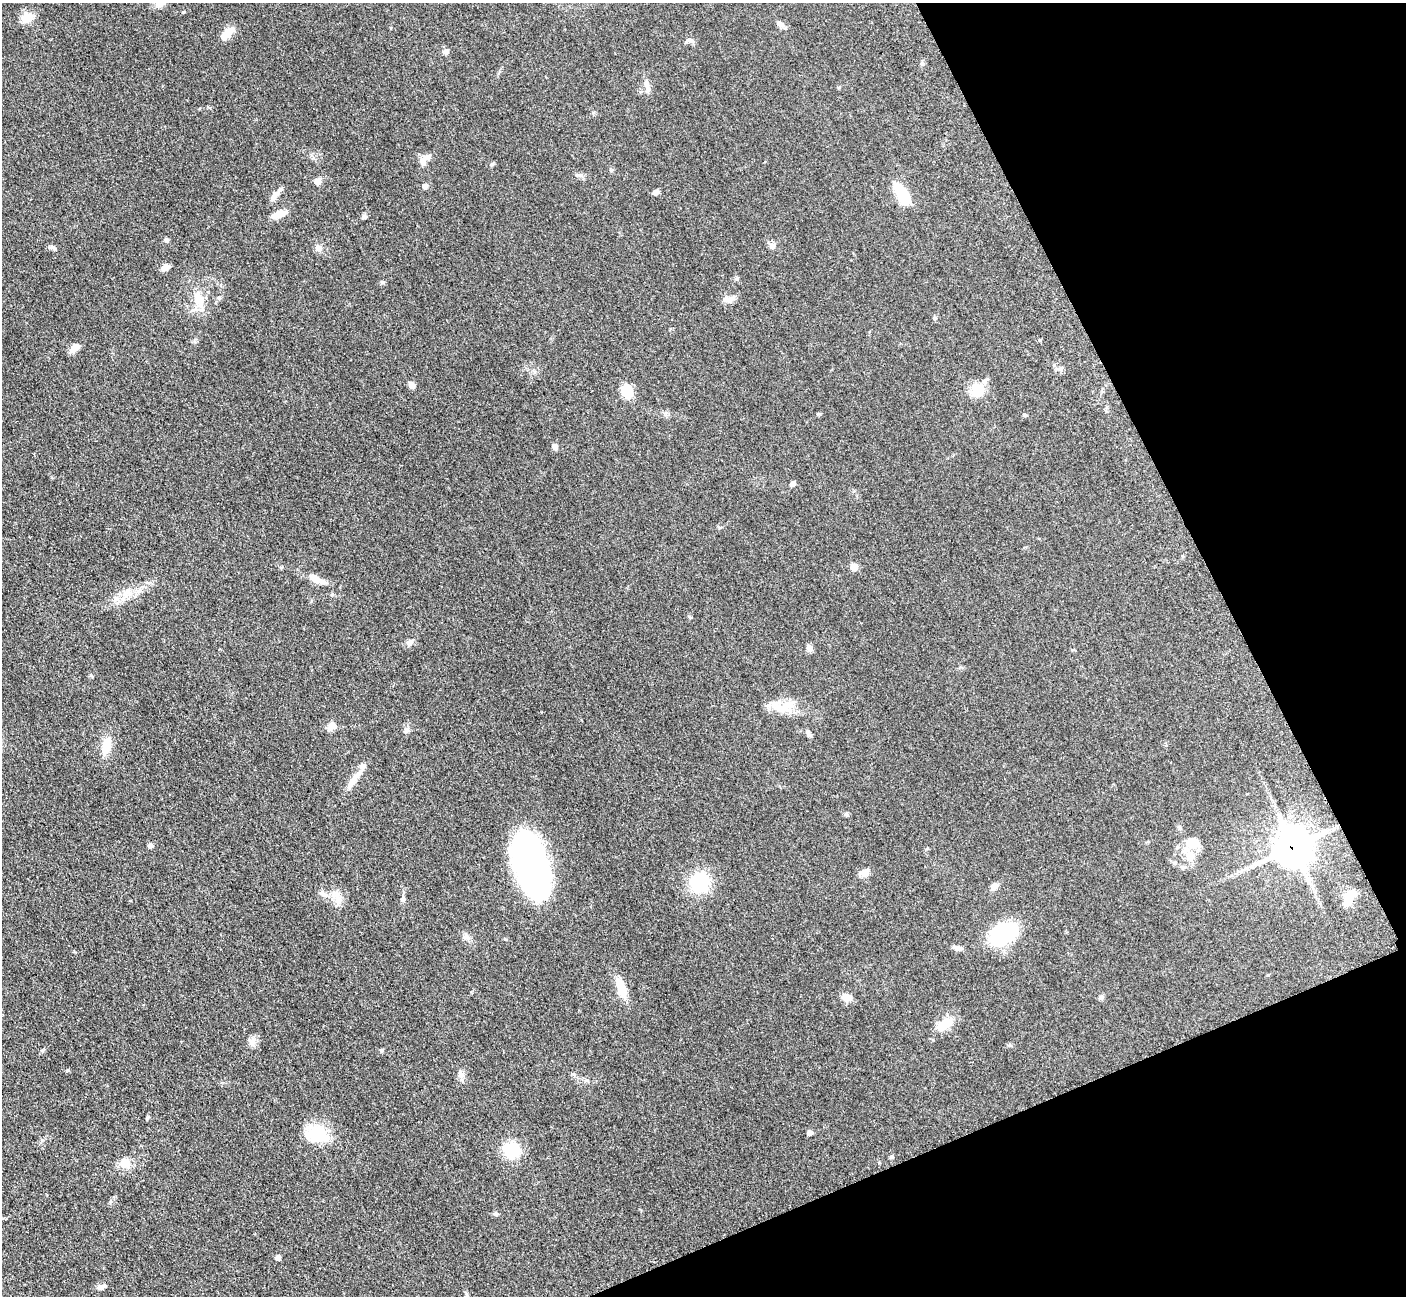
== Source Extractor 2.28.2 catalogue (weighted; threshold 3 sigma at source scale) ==
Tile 12 of 4 x 4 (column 4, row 3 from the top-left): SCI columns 4278-5681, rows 1484-2777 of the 5700 x 5663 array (HDU 1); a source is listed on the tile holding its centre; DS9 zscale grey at full resolution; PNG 1408 x 1298 px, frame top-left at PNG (2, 3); no overlay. Shown black and unused: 21% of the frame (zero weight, under 3 of 5 exposures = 3% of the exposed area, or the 3 px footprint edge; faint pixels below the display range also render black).
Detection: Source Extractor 2.28.2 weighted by HDU 2 'WHT'; one run over the whole footprint, this tile lists its part. Background 0.0531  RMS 0.0059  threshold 0.0264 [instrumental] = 3 sigma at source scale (4.5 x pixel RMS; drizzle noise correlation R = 1.50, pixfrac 1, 0.05/0.05 arcsec/px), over >= 5 px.
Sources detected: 75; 2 inside a brighter listed object's ellipse — not listed separately; the other 73 listed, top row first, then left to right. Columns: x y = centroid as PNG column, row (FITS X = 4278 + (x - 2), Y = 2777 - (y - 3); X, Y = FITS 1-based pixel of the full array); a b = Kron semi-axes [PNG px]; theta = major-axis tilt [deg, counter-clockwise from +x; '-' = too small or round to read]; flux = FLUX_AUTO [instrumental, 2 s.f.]
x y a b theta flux
161 3 15 8 23 3.9
27 17 15 11 7 6.7
780 24 10 6 -45 1.9
228 32 17 8 43 7.3
688 40 7 6 - 1.6
445 52 7 6 - 1.9
646 83 13 6 -76 2.9
422 160 12 7 -75 3
318 181 8 7 - 3.2
425 186 6 5 - 2.2
656 192 7 5 19 2
902 194 22 10 -59 23
275 195 21 6 51 3.4
278 214 19 7 23 5.9
364 217 7 5 42 1
166 240 6 5 - 1.1
772 246 10 6 49 1.8
54 248 9 4 -34 1.1
318 248 10 8 -51 2.6
165 268 10 7 26 3.1
382 282 6 5 - 0.9
219 298 5 5 - 0.91
198 299 18 12 -60 8.8
726 299 13 8 -6 3.7
75 348 15 8 37 3.5
1060 369 6 4 71 0.96
412 385 8 7 - 2.4
977 390 20 15 73 10
627 392 12 10 -73 13
555 447 7 6 - 1.9
792 484 6 5 - 1.9
854 567 5 5 - 8.6
316 579 24 8 -28 6.5
127 593 17 7 13 6.1
409 643 9 7 48 2.1
809 648 9 6 -60 2.5
785 707 26 17 17 12
332 726 12 9 24 4.1
406 730 9 7 60 1.9
808 733 11 5 -64 1.5
106 746 21 10 77 9.9
353 780 31 7 53 6.5
846 814 6 4 47 0.87
1193 843 15 11 0 10
150 846 5 5 - 2
1293 847 12 12 - 1400
1190 855 16 11 -16 6.5
531 866 56 26 -73 200
865 873 11 9 9 3.5
700 883 17 17 - 34
994 886 9 7 32 2.9
323 894 11 6 -38 2.2
1349 898 18 8 61 7.9
403 899 7 5 71 1.2
338 901 11 8 64 3.8
1003 933 23 15 27 54
466 937 9 8 - 2.1
959 948 10 5 -14 1.8
621 988 29 10 -71 9.4
846 997 12 8 -27 4.9
1101 997 7 5 23 1.2
945 1024 21 11 35 9.9
251 1041 10 5 -35 2.1
381 1050 5 4 - 0.88
461 1074 10 7 -47 2.4
810 1132 6 5 - 2
317 1134 32 20 -12 20
511 1150 18 15 -17 18
891 1157 6 4 -18 0.86
125 1163 14 11 7 6.2
496 1214 6 5 - 1
278 1257 5 5 - 2.3
101 1286 12 6 16 2.1
Overlapping masked pixels (flux is a lower limit): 1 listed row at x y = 1293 847
Isophote crosses this tile's border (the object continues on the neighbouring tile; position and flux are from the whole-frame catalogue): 1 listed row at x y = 161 3
Unlisted compact peaks at least as high as the median listed source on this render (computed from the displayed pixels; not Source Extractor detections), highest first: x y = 68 1070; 492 164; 42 1050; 577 175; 147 1118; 573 1074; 195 341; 593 112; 611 170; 1010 1045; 1025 415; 281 567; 689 616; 42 1140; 505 939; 922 64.